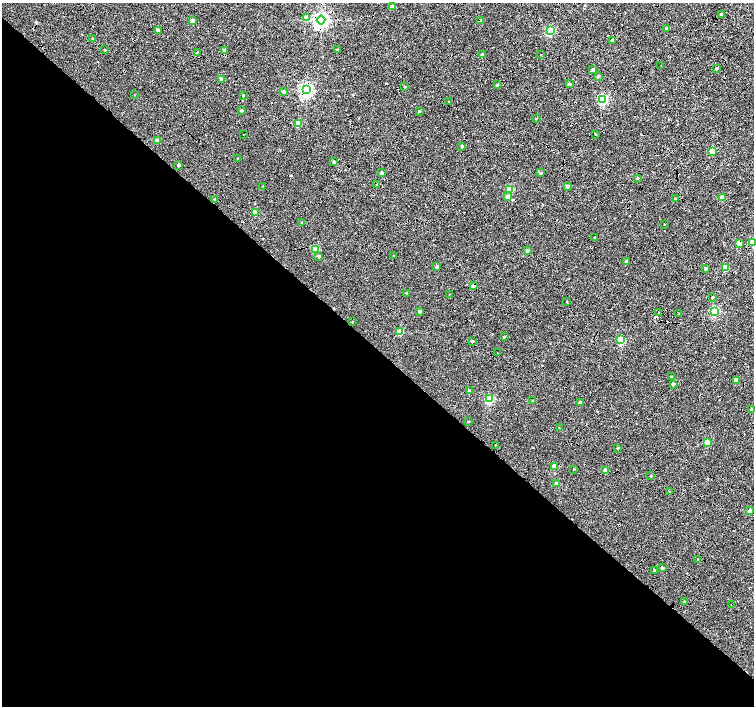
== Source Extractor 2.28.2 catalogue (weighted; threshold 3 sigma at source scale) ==
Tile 14 of 4 x 4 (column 2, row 4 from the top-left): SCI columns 1512-3015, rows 230-1637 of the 6025 x 6022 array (HDU 1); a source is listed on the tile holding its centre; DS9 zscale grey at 2 x 2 block average (1 PNG px = mean of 2 x 2 image px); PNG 756 x 708 px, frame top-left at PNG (2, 3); each listed source drawn as its Kron ellipse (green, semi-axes under 4 px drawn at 4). Shown black and unused: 53% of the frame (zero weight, under 4 of 8 exposures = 5% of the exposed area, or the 3 px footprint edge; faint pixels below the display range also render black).
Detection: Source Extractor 2.28.2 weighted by HDU 2 'WHT'; one run over the whole footprint, this tile lists its part. Background 8.86e-04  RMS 0.0025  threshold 0.0102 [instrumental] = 3 sigma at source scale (4.09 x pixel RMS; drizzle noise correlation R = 1.36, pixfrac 0.8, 0.0396/0.0396 arcsec/px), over >= 5 px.
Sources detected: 122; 14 cosmic-ray / hot-pixel residue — neither listed nor drawn; the other 108 listed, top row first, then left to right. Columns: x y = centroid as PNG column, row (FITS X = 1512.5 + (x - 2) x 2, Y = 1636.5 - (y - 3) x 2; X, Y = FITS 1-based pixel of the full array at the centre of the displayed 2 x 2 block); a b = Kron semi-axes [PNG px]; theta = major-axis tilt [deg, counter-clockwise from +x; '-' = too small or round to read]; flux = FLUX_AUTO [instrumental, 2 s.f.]
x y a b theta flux
392 7 2 2 - 3.7
721 14 2 2 - 1.1
307 18 3 3 - 6
192 20 3 2 - 3.6
321 20 4 4 - 180
481 21 3 3 - 0.98
666 29 3 2 - 0.74
158 30 2 2 - 3.1
550 31 3 3 - 34
92 38 2 2 - 0.24
613 40 2 2 - 2.3
105 50 2 2 - 0.53
225 50 2 2 - 2.8
337 50 2 2 - 1.9
197 52 2 2 - 0.38
541 54 2 2 - 0.22
483 55 2 2 - 3.2
661 65 2 2 - 0.17
717 69 3 2 - 0.72
593 70 2 2 - 3.4
598 76 3 2 - 1.6
222 80 3 3 - 3.9
569 84 2 2 - 2.2
497 85 2 2 - 0.84
405 87 3 2 - 0.45
306 90 4 4 - 120
283 92 3 3 - 0.94
134 95 2 2 - 0.18
243 95 2 2 - 0.65
603 99 4 3 - 47
449 102 2 2 - 0.25
242 110 2 2 - 0.95
419 111 2 2 - 0.65
536 118 3 2 - 0.31
298 123 3 3 - 10
595 134 3 2 - 0.3
243 135 2 2 - 0.23
157 141 3 2 - 5.8
462 146 2 2 - 1.4
712 151 3 3 - 15
238 159 2 2 - 0.59
334 162 2 2 - 1
178 165 2 2 - 1.9
382 173 2 2 - 2.5
541 173 3 3 - 0.81
637 178 2 2 - 0.38
377 185 2 2 - 0.72
262 186 2 2 - 0.4
567 186 3 3 - 1.7
510 189 3 3 - 17
507 197 3 3 - 1.8
675 198 2 2 - 0.36
722 198 3 2 - 6.1
215 199 2 2 - 1.5
255 212 3 2 - 7.5
302 222 2 2 - 0.55
664 224 2 2 - 0.21
595 237 3 2 - 0.37
753 242 3 3 - 11
739 243 3 3 - 7.1
315 249 4 3 - 13
527 251 2 2 - 2.3
319 256 3 2 - 1.8
394 256 2 2 - 0.49
626 261 2 2 - 2
437 267 3 2 - 1.2
706 268 3 2 - 0.97
725 268 3 3 - 10
473 286 3 3 - 4.5
407 293 2 2 - 0.85
449 294 2 2 - 0.2
712 297 2 2 - 0.53
566 301 2 2 - 0.29
419 311 2 2 - 2.1
714 311 3 3 - 44
659 313 2 2 - 0.2
679 314 2 2 - 0.42
353 321 2 2 - 0.21
400 332 3 3 - 13
504 337 2 2 - 0.6
621 340 3 3 - 28
473 341 2 2 - 0.95
497 353 2 2 - 0.18
671 377 3 2 - 0.83
736 380 3 2 - 5.4
673 384 2 2 - 1.5
469 391 2 2 - 2.8
490 399 3 3 - 35
533 401 2 2 - 1.6
580 402 3 3 - 1.4
752 410 2 2 - 1.9
468 421 2 2 - 0.46
559 428 2 2 - 0.27
707 443 3 3 - 11
495 445 2 2 - 0.21
618 448 2 2 - 0.7
554 466 3 3 - 5.5
574 469 2 2 - 0.26
605 470 3 2 - 5.4
651 476 2 2 - 0.39
556 483 3 2 - 2.4
669 492 2 2 - 0.32
750 511 3 2 - 4.4
698 559 2 2 - 0.35
662 568 2 2 - 1.4
654 570 3 2 - 0.51
684 601 2 2 - 0.35
731 604 2 2 - 0.15
Overlapping masked pixels (flux is a lower limit): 8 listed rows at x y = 321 20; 481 21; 158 30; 306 90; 739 243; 315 249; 473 286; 731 604
Isophote crosses this tile's border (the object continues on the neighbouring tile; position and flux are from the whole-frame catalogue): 1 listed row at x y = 753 242